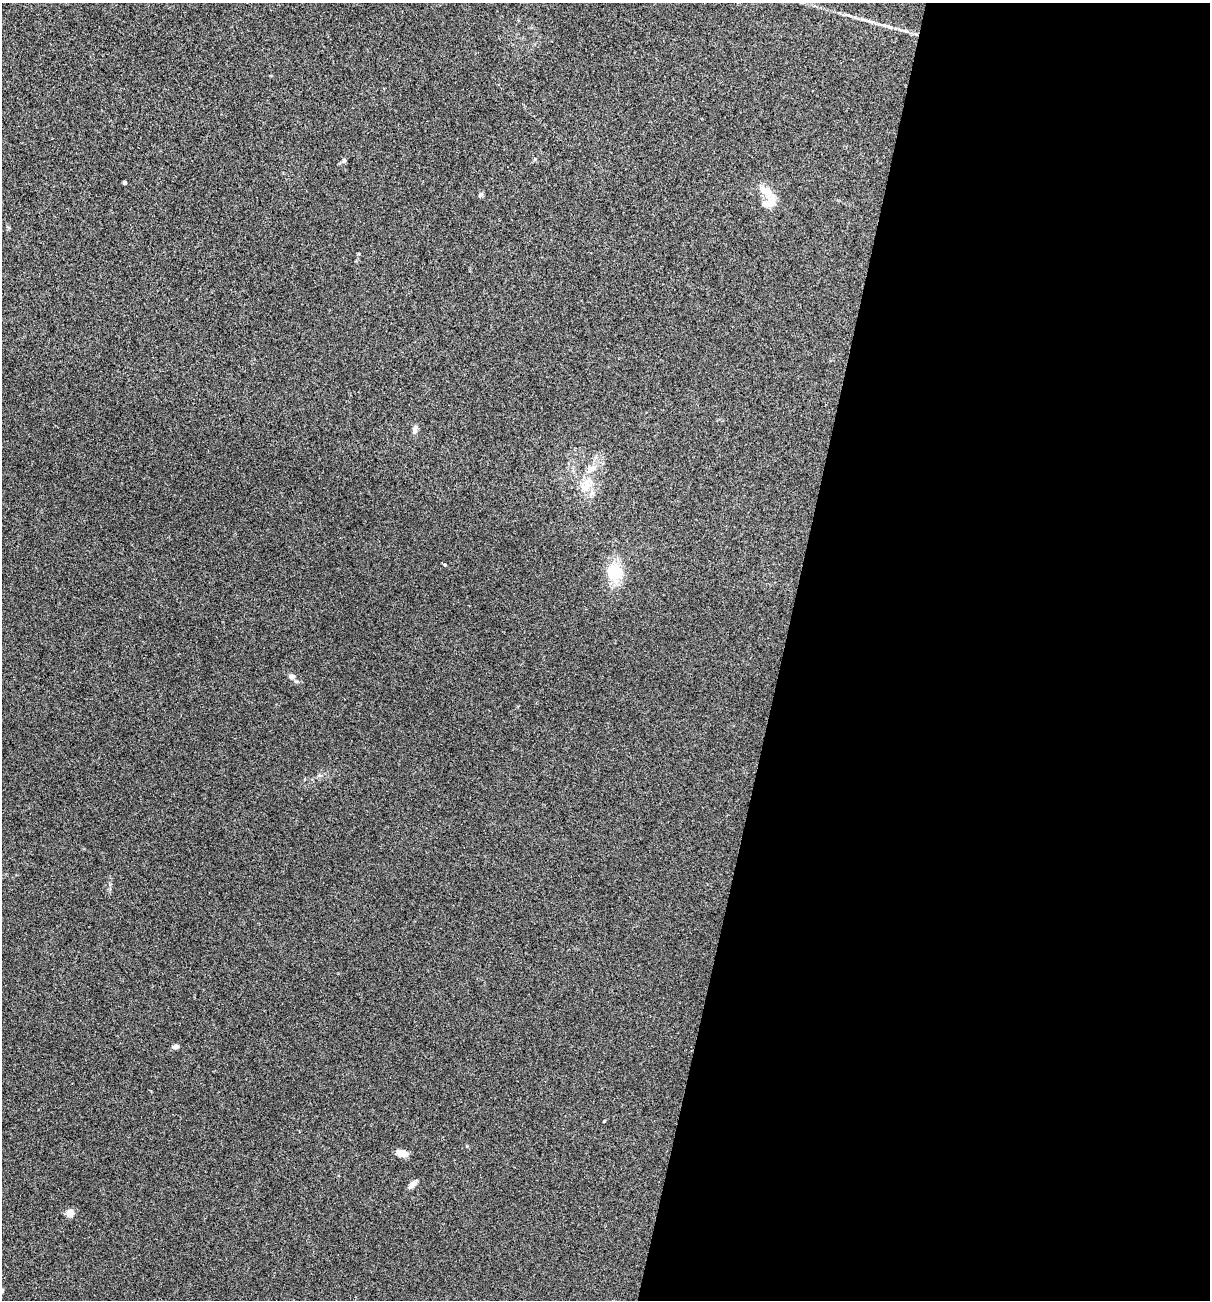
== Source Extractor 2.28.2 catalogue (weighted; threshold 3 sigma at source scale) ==
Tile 12 of 4 x 4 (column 4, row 3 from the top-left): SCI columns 3751-4958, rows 1299-2596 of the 5209 x 5195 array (HDU 1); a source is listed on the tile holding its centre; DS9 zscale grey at full resolution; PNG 1212 x 1302 px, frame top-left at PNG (2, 3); no overlay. Shown black and unused: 35% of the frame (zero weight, under 3 of 4 exposures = <1% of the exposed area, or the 3 px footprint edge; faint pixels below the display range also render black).
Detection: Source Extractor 2.28.2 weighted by HDU 2 'WHT'; one run over the whole footprint, this tile lists its part. Background 0.12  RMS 0.0065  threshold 0.0294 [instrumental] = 3 sigma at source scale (4.5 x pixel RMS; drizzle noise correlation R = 1.50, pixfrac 1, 0.05/0.05 arcsec/px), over >= 5 px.
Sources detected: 18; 2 inside a brighter listed object's ellipse — not listed separately; the other 16 listed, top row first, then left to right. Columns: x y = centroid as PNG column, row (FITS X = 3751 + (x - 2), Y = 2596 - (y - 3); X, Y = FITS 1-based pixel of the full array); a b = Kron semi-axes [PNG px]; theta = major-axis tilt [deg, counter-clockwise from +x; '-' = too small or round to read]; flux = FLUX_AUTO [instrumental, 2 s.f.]
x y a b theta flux
344 160 7 5 74 1.2
125 182 4 3 - 1.6
766 191 24 11 -39 8.5
481 195 6 5 - 1.4
764 203 12 7 -27 2.7
415 430 11 6 83 2.4
591 469 14 8 32 5
587 484 13 11 -53 7.3
445 565 4 3 - 0.65
615 572 11 11 - 26
292 676 7 6 - 2.1
175 1046 7 4 8 2.6
604 1121 4 3 - 0.55
403 1153 10 7 -18 6.5
413 1184 10 6 47 3.2
70 1213 7 7 - 4.7